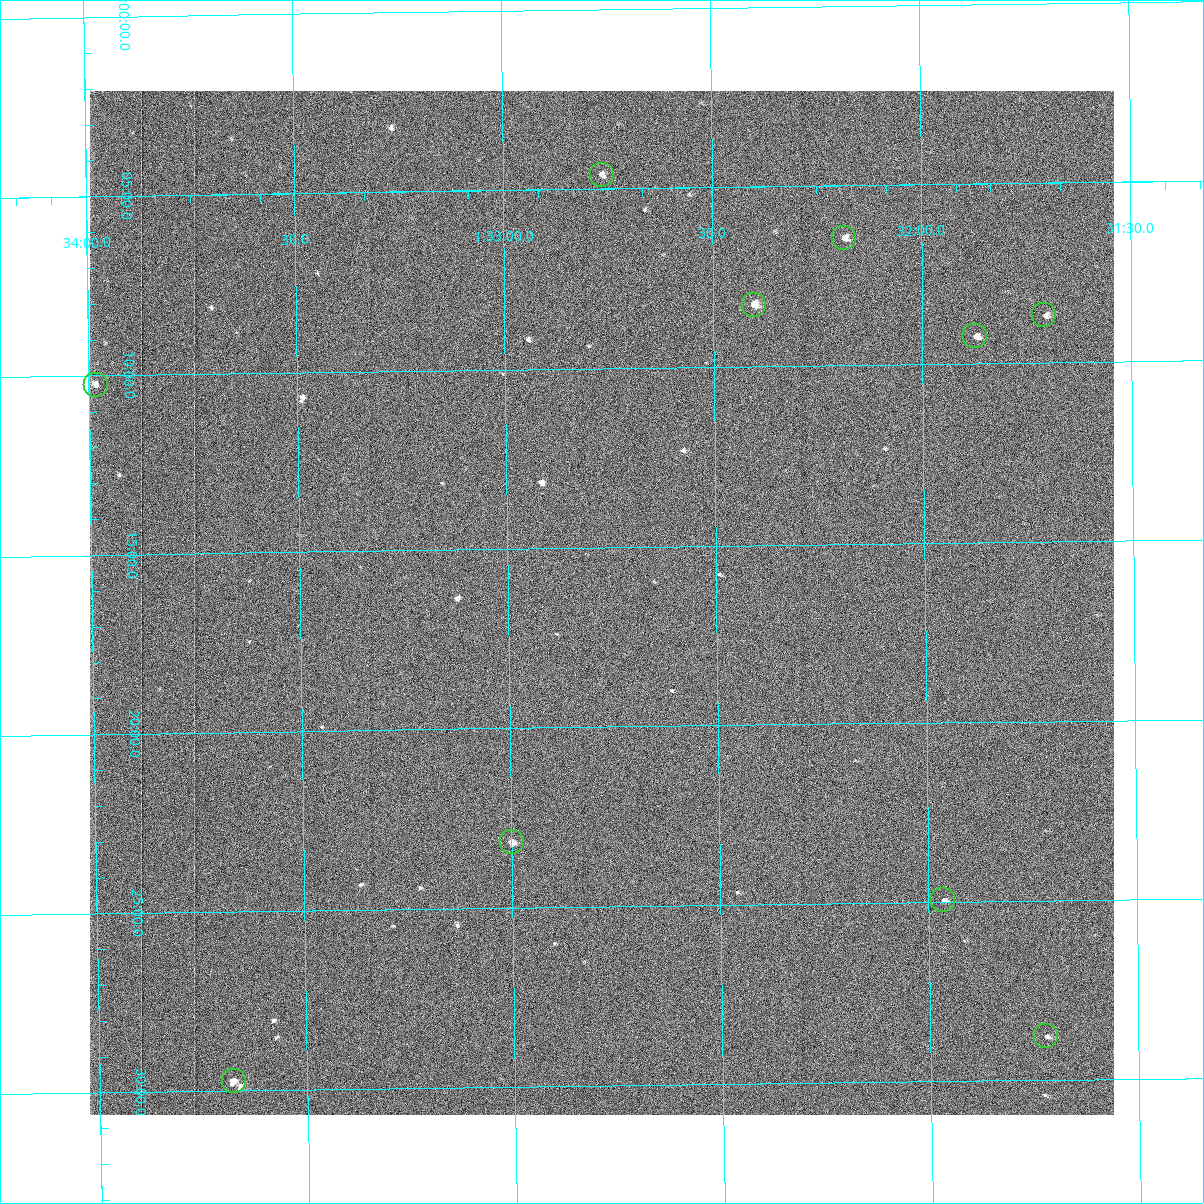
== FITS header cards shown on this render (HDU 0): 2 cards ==
NAXIS1  =                 1024 /fastest changing axis
NAXIS2  =                 1024 /next to fastest changing axis

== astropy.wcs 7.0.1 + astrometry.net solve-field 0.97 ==
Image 1024 x 1024 px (HDU 0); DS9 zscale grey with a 90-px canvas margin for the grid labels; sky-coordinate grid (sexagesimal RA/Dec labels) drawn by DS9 from the SOLVED WCS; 10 Tycho-2 reference stars matched to detected sources circled (green)
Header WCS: RA---TAN-SIP/DEC--TAN-SIP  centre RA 01:32:47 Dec +39:17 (23.19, +39.28 deg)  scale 1.67 arcsec/px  FOV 28.5' x 28.6'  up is -179 deg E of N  parity flipped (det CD > 0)
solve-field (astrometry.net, Tycho-2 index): VERIFIED the header's WCS against the Tycho-2 star catalogue (10 matches, 0 conflicts) and refined it, rather than solving blind
Solved WCS: RA---TAN-SIP/DEC--TAN-SIP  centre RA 01:32:47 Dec +39:17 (23.19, +39.28 deg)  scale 1.67 arcsec/px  FOV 28.5' x 28.5'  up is -179 deg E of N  parity flipped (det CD > 0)
The solver's refit moves the header's centre by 1.1 arcsec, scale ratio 0.9998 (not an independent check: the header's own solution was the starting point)
Tycho-2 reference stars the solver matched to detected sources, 10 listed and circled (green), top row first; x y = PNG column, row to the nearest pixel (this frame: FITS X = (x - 90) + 1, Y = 1024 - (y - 91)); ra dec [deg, ICRS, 3 dp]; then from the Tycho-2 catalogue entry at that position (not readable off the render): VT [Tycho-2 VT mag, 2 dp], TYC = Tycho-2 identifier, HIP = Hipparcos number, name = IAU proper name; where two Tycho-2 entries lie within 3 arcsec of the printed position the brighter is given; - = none
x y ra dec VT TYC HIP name
602 175 23.191 +39.077 11.35 2814-487-1 - -
844 238 23.046 +39.108 10.59 2814-499-1 - -
754 305 23.101 +39.138 9.93 2814-223-1 - -
1044 315 22.927 +39.145 11.49 2814-623-1 - -
975 336 22.968 +39.154 11.15 2814-385-1 - -
96 385 23.495 +39.171 11.53 2814-441-1 - -
512 842 23.250 +39.386 10.12 2818-1446-1 - -
943 900 22.991 +39.416 11.51 2818-1434-1 - -
1046 1036 22.930 +39.480 11.71 2818-1445-1 - -
234 1081 23.419 +39.495 10.08 2818-1379-1 - -